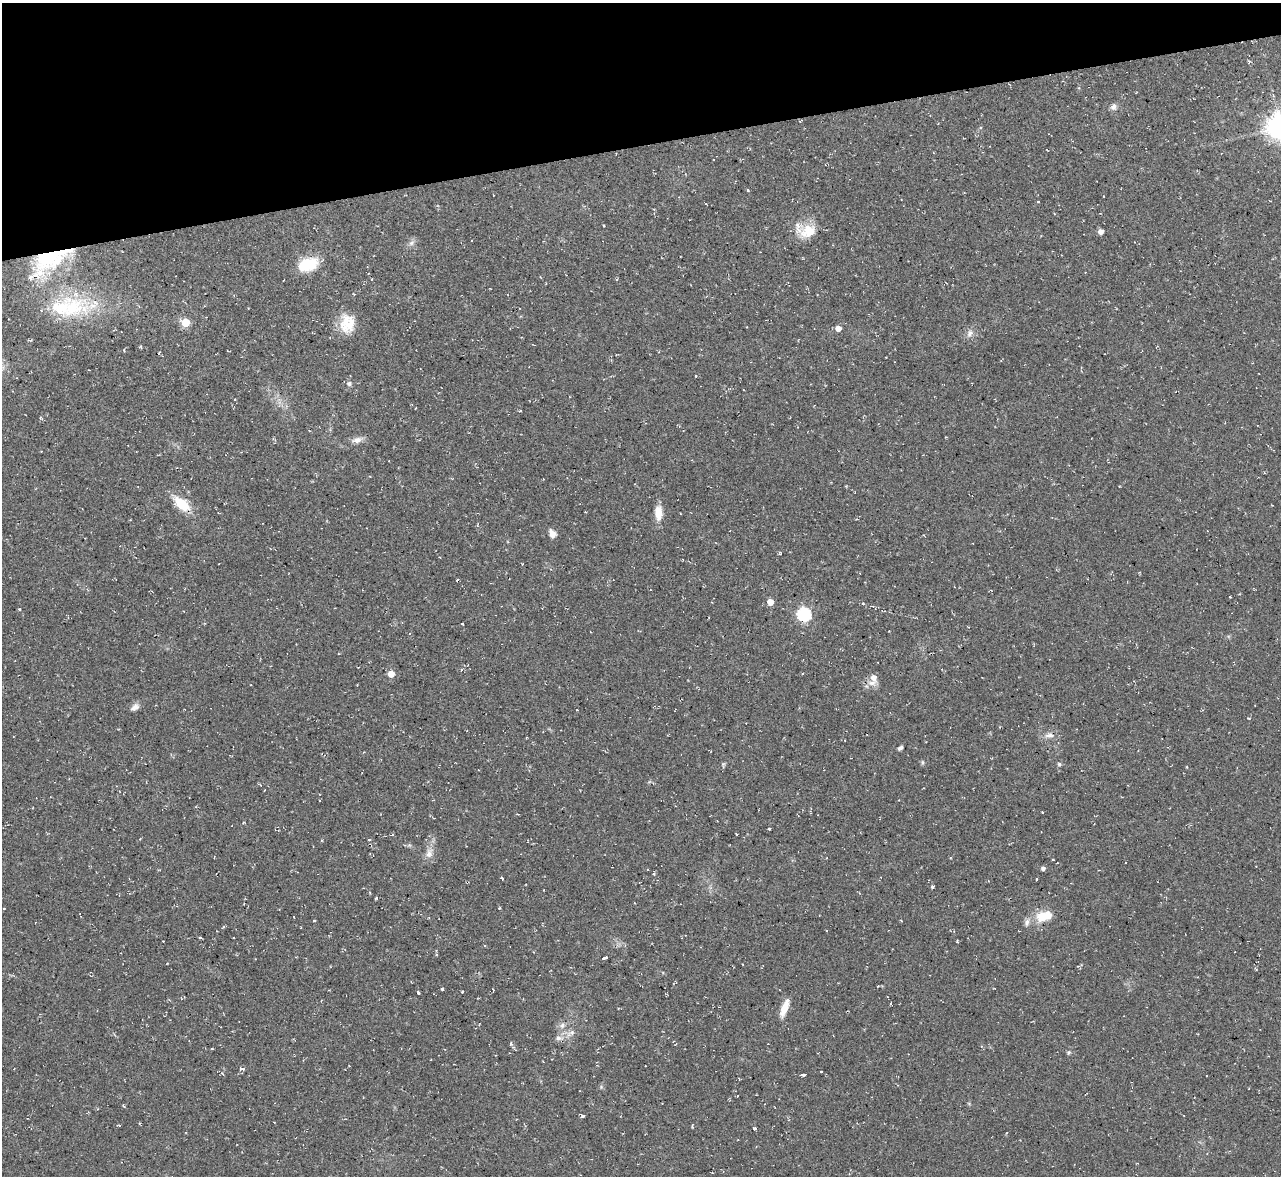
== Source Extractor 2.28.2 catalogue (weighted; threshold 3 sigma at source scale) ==
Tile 3 of 4 x 4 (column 3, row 1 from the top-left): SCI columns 2559-3837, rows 3665-4838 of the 5116 x 5098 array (HDU 1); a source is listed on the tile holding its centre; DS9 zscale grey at full resolution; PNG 1283 x 1178 px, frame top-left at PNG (2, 3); no overlay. Shown black and unused: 12% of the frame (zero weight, under 2 of 3 exposures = <1% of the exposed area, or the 3 px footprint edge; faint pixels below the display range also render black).
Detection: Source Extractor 2.28.2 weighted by HDU 2 'WHT'; one run over the whole footprint, this tile lists its part. Background 0.0913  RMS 0.01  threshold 0.0458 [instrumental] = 3 sigma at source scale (4.5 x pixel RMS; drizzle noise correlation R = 1.50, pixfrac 1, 0.05/0.05 arcsec/px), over >= 5 px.
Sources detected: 101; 6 cosmic-ray / hot-pixel residue — not listed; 8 inside a brighter listed object's ellipse — not listed separately; the other 87 listed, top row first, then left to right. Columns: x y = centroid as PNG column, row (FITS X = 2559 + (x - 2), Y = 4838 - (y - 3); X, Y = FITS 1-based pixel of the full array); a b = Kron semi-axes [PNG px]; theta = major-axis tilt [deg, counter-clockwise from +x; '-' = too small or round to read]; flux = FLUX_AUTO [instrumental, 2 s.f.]
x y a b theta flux
1249 61 5 3 - 1.2
1114 107 8 8 - 4.5
981 128 5 4 - 1.5
748 190 3 2 - 2.5
808 231 22 17 18 22
1101 231 5 4 - 5.9
412 243 10 6 45 3.9
50 258 47 21 20 89
308 264 24 15 18 30
490 288 3 2 - 0.65
72 308 52 29 23 71
185 322 5 5 - 38
347 323 24 17 -89 24
746 327 3 2 - 0.63
838 328 5 4 - 9.2
114 330 4 2 - 0.83
970 333 13 8 63 6
141 347 4 3 - 1.1
1081 367 3 2 - 0.61
696 376 3 2 - 0.82
349 383 8 7 - 2.9
235 399 3 2 - 0.64
416 408 3 2 - 0.76
520 411 4 2 - 0.8
41 418 6 3 -45 1
357 440 14 7 9 6.4
543 479 2 2 - 0.6
181 504 21 11 -39 29
585 512 2 2 - 0.81
658 513 19 9 -89 13
552 533 10 7 -64 6.5
457 580 4 2 - 1
1230 597 3 3 - 1.4
770 602 5 5 - 13
863 604 4 4 - 1
19 609 3 3 - 1.7
804 614 6 6 - 170
463 624 3 3 - 4.7
391 674 6 6 - 10
803 674 3 3 - 2.3
873 679 15 8 77 11
135 707 12 7 37 5.2
1248 718 5 2 - 0.84
1049 735 15 9 1 7.1
900 748 5 4 - 3.1
922 762 7 4 82 1.5
1059 764 5 5 - 2
723 765 8 5 81 1.7
1187 767 4 3 - 0.72
1042 812 3 3 - 1
769 828 3 3 - 3.1
736 834 3 3 - 1.5
392 835 5 3 - 1.2
369 839 3 3 - 2.8
409 845 6 5 - 1.8
429 853 17 10 67 9.1
1043 868 4 4 - 3.4
654 874 3 3 - 2.9
502 878 4 3 - 2
1036 879 3 3 - 1.8
932 887 4 3 - 1.4
376 898 5 3 - 1.4
4 908 3 2 - 1.2
499 908 3 3 - 0.74
1043 916 18 14 17 21
314 920 3 2 - 1.2
200 938 3 2 - 1.7
957 941 3 3 - 1
436 954 5 3 - 1.2
604 958 4 3 - 18
442 989 4 3 - 3
462 992 3 2 - 0.87
418 993 3 3 - 11
784 1008 20 7 68 15
562 1026 9 7 59 4.4
572 1032 10 7 29 4.7
559 1038 11 7 -6 5.1
511 1044 6 4 -85 1.7
212 1049 4 2 - 0.65
1068 1052 5 5 - 1.6
241 1069 5 3 - 4.3
821 1071 3 3 - 3.6
223 1074 5 3 - 0.96
804 1074 6 3 12 10
601 1087 5 5 - 1.5
582 1116 5 4 - 2.3
754 1128 3 3 - 2.5
Overlapping masked pixels (flux is a lower limit): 1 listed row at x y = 50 258